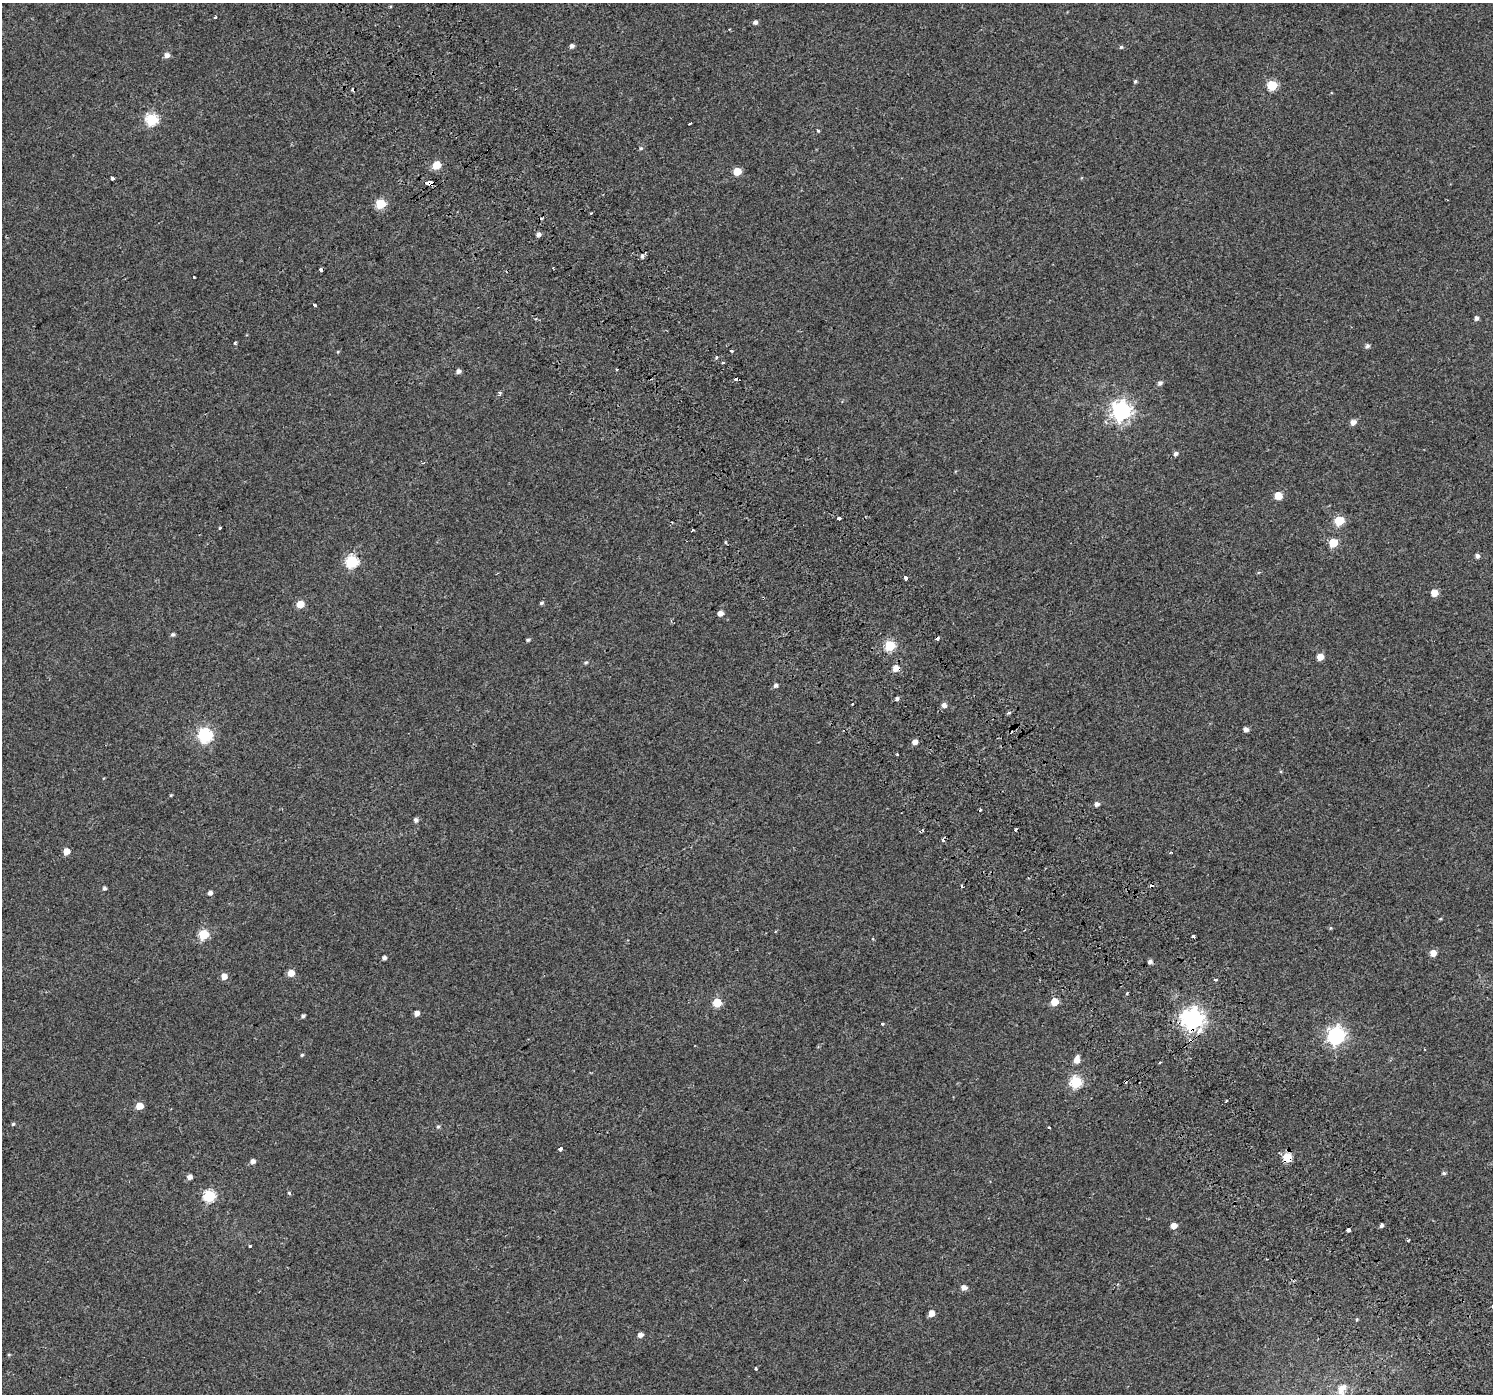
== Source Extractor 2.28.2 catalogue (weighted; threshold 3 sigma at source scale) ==
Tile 6 of 4 x 4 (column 2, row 2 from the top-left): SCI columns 1545-3035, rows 3019-4410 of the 6064 x 5973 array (HDU 1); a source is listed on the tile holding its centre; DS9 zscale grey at full resolution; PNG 1495 x 1396 px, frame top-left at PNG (2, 3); no overlay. Shown black and unused: <1% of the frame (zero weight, under 2 of 3 exposures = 3% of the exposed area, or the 3 px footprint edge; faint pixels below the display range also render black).
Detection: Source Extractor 2.28.2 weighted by HDU 2 'WHT'; one run over the whole footprint, this tile lists its part. Background 0.00307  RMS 0.0036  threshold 0.016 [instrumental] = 3 sigma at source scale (4.5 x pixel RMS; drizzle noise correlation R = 1.50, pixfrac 1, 0.0396/0.0396 arcsec/px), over >= 5 px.
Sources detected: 129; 12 cosmic-ray / hot-pixel residue — not listed; the other 117 listed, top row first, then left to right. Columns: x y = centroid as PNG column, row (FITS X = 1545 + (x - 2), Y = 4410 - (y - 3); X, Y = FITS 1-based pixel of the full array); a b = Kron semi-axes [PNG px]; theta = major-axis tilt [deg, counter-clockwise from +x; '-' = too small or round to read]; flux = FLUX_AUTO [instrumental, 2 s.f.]
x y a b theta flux
215 17 4 3 - 1.2
755 22 5 5 - 1.1
572 46 5 4 - 1.3
1121 47 5 4 - 0.51
166 55 5 5 - 2
1135 81 5 4 - 0.49
1272 85 5 5 - 19
151 119 6 6 - 33
690 123 4 3 - 2.1
818 130 4 4 - 0.54
641 148 5 4 - 0.47
436 165 5 5 - 9.4
737 171 5 5 - 7.2
112 179 3 3 - 3.2
426 183 3 3 - 1.5
431 184 4 3 - 4.3
380 204 5 5 - 17
591 213 3 2 - 0.34
541 218 3 3 - 0.54
538 234 5 4 - 1.4
642 256 5 4 - 0.72
553 268 2 2 - 0.28
321 270 4 3 - 2.6
194 277 3 3 - 0.97
315 305 3 3 - 1.7
1476 318 4 4 - 1.2
235 343 4 3 - 0.48
1367 346 6 5 - 0.96
731 351 3 3 - 1.4
716 357 5 3 - 0.38
617 369 3 2 - 0.4
458 371 5 5 - 1.2
1160 383 6 5 - 1.1
500 393 5 4 - 0.61
1121 411 7 7 - 180
1353 422 5 5 - 2.1
1176 454 6 5 - 0.99
1278 496 6 5 - 5.9
839 518 3 3 - 10
1339 521 5 5 - 17
220 528 3 3 - 2
1333 543 5 5 - 12
1477 556 5 4 - 1.2
352 561 6 6 - 41
906 578 4 3 - 1.9
1434 593 5 5 - 4.8
541 603 6 4 31 0.54
300 604 5 5 - 7.2
720 613 5 4 - 1.9
173 634 5 4 - 0.71
528 640 5 4 - 0.51
890 645 5 5 - 25
1320 657 5 5 - 4.6
586 663 5 4 - 0.53
896 668 5 5 - 3.7
775 685 5 5 - 0.97
897 699 5 4 - 0.76
944 705 5 5 - 1.8
1009 712 5 3 - 0.49
1246 729 5 4 - 1.4
205 735 7 6 - 61
915 742 5 4 - 2
897 754 3 2 - 0.39
171 795 5 3 - 0.34
1097 804 5 5 - 1.4
980 810 3 3 - 2.1
416 820 5 5 - 1.1
943 841 5 3 - 0.6
66 851 5 5 - 4
1171 852 4 3 - 0.43
104 888 4 4 - 0.73
210 893 5 4 - 1.3
1440 919 5 3 - 0.34
1330 928 6 4 90 0.39
203 935 5 5 - 22
1193 936 4 3 - 0.89
1433 953 5 5 - 3.5
384 958 4 4 - 1
1150 962 5 5 - 1
291 973 5 5 - 5
224 976 6 5 - 2.7
1215 979 3 3 - 0.71
1127 993 4 3 - 0.35
1054 1002 5 5 - 7.7
717 1003 5 5 - 13
417 1013 5 4 - 2
303 1016 4 3 - 0.77
1193 1019 8 8 - 220
882 1024 3 3 - 1.1
1336 1036 7 7 - 130
302 1055 4 4 - 0.46
1077 1060 7 5 78 3.1
1160 1062 3 2 - 0.57
1076 1082 6 6 - 36
139 1106 5 5 - 6.1
13 1124 4 4 - 0.47
438 1127 5 4 - 0.59
1049 1128 3 3 - 1.6
560 1149 4 3 - 3.2
1287 1157 5 5 - 14
253 1161 5 5 - 1.5
1444 1173 6 4 13 0.59
189 1177 5 5 - 1.7
289 1193 5 3 - 0.43
209 1196 6 6 - 39
1381 1225 4 4 - 0.88
1173 1226 5 5 - 3.3
1348 1230 3 3 - 6.6
1408 1240 4 3 - 0.52
250 1246 3 3 - 1.4
964 1287 6 5 - 2
931 1313 5 4 - 3.9
1357 1319 5 3 - 0.34
640 1335 5 4 - 1.9
9 1355 5 3 - 0.33
756 1369 3 3 - 0.94
1342 1389 18 11 67 3.2
Overlapping masked pixels (flux is a lower limit): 4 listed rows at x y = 431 184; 896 668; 1193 1019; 1287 1157